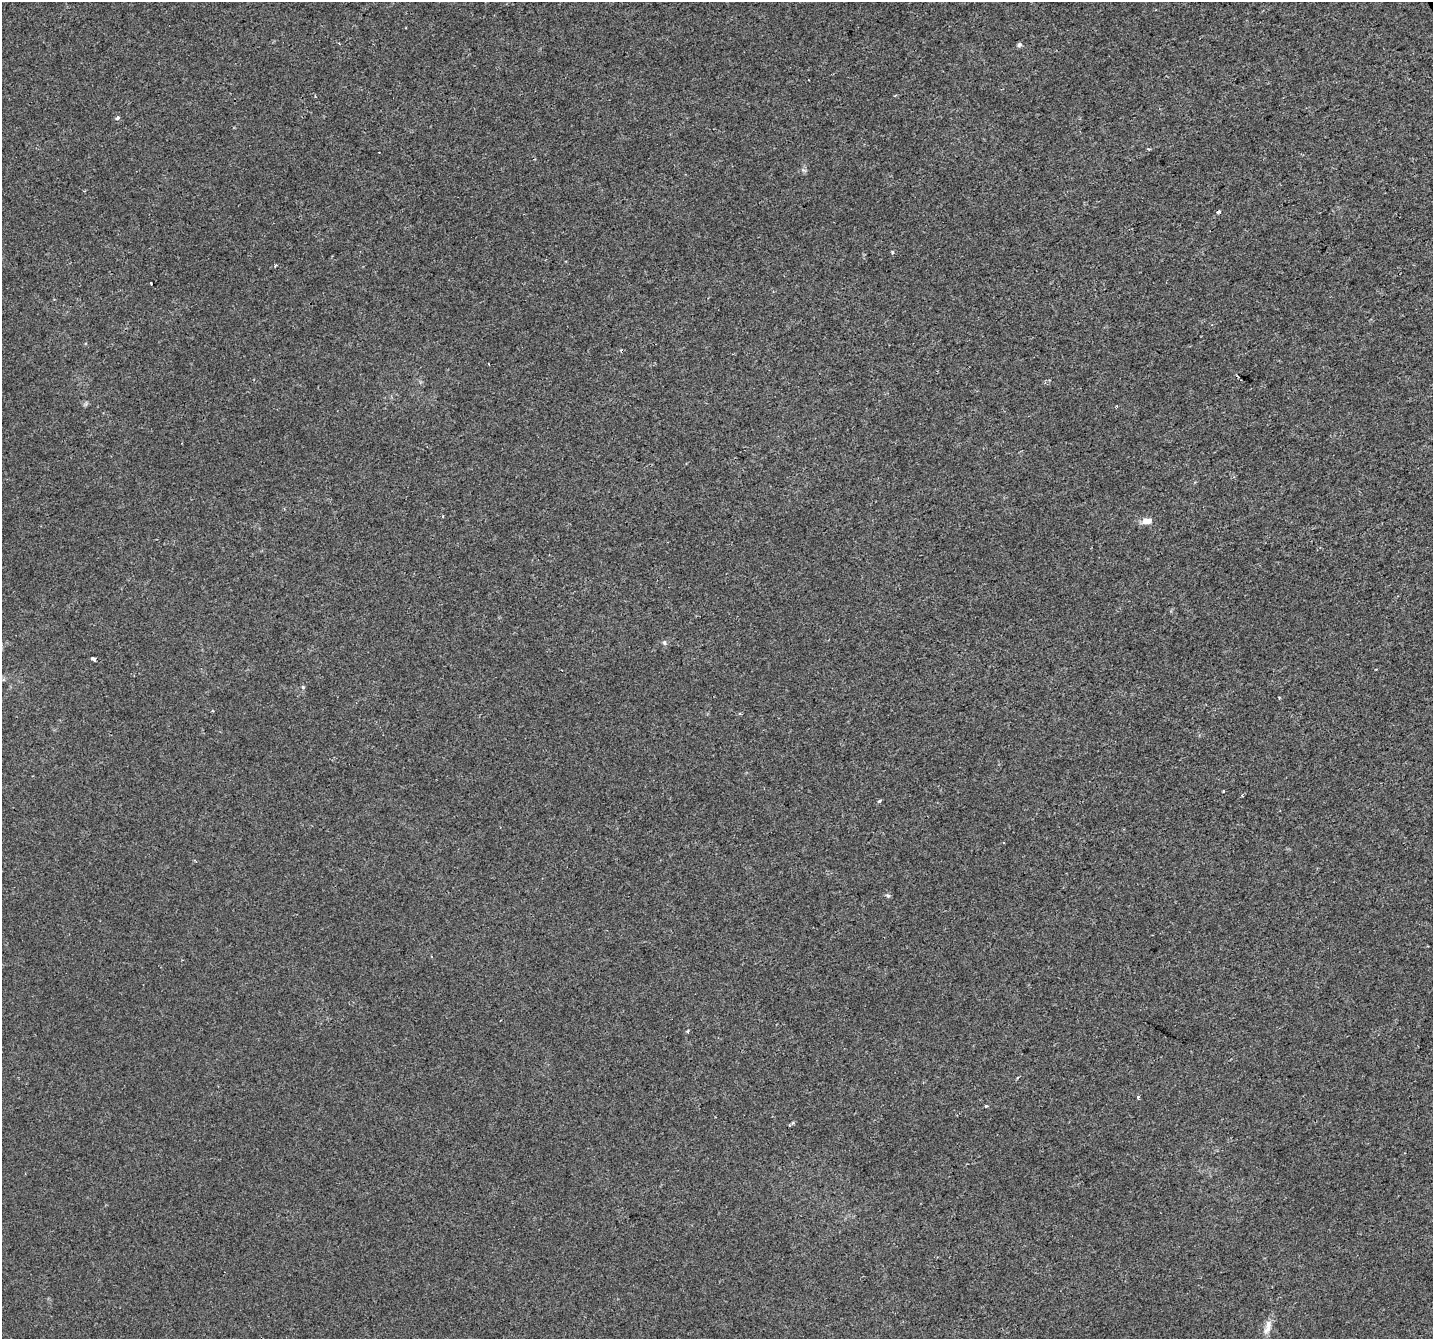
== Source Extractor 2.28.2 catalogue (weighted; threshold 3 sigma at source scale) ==
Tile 10 of 4 x 4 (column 2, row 3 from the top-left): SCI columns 1432-2862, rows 1437-2773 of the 5727 x 5602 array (HDU 1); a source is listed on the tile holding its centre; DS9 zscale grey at full resolution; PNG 1435 x 1341 px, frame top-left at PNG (2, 2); no overlay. Shown black and unused: <1% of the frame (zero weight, under 2 of 3 exposures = <1% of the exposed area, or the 3 px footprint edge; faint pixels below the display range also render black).
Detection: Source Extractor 2.28.2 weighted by HDU 2 'WHT'; one run over the whole footprint, this tile lists its part. Background 0.00106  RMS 0.0022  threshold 0.00978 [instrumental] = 3 sigma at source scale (4.5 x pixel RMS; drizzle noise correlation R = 1.50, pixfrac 1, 0.0396/0.0396 arcsec/px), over >= 5 px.
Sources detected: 21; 3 cosmic-ray / hot-pixel residue — not listed; the other 18 listed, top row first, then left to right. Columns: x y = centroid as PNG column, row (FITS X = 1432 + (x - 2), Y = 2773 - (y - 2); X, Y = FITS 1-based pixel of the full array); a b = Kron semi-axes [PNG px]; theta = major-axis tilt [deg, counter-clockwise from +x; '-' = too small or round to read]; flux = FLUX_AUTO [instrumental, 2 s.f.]
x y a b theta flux
1019 44 6 5 - 0.46
117 118 4 3 - 0.93
892 252 5 4 - 0.3
151 284 3 3 - 0.45
1147 521 12 7 7 1.6
664 643 7 5 -88 0.42
93 659 5 4 - 0.65
303 687 5 5 - 0.27
1279 697 3 2 - 0.26
1242 796 3 3 - 0.21
879 801 6 4 36 0.28
1004 843 3 2 - 0.18
888 896 6 5 - 0.36
688 1031 4 3 - 0.43
1018 1077 4 3 - 0.23
1138 1097 5 3 - 0.32
986 1106 4 3 - 0.29
1268 1325 13 9 76 1.5